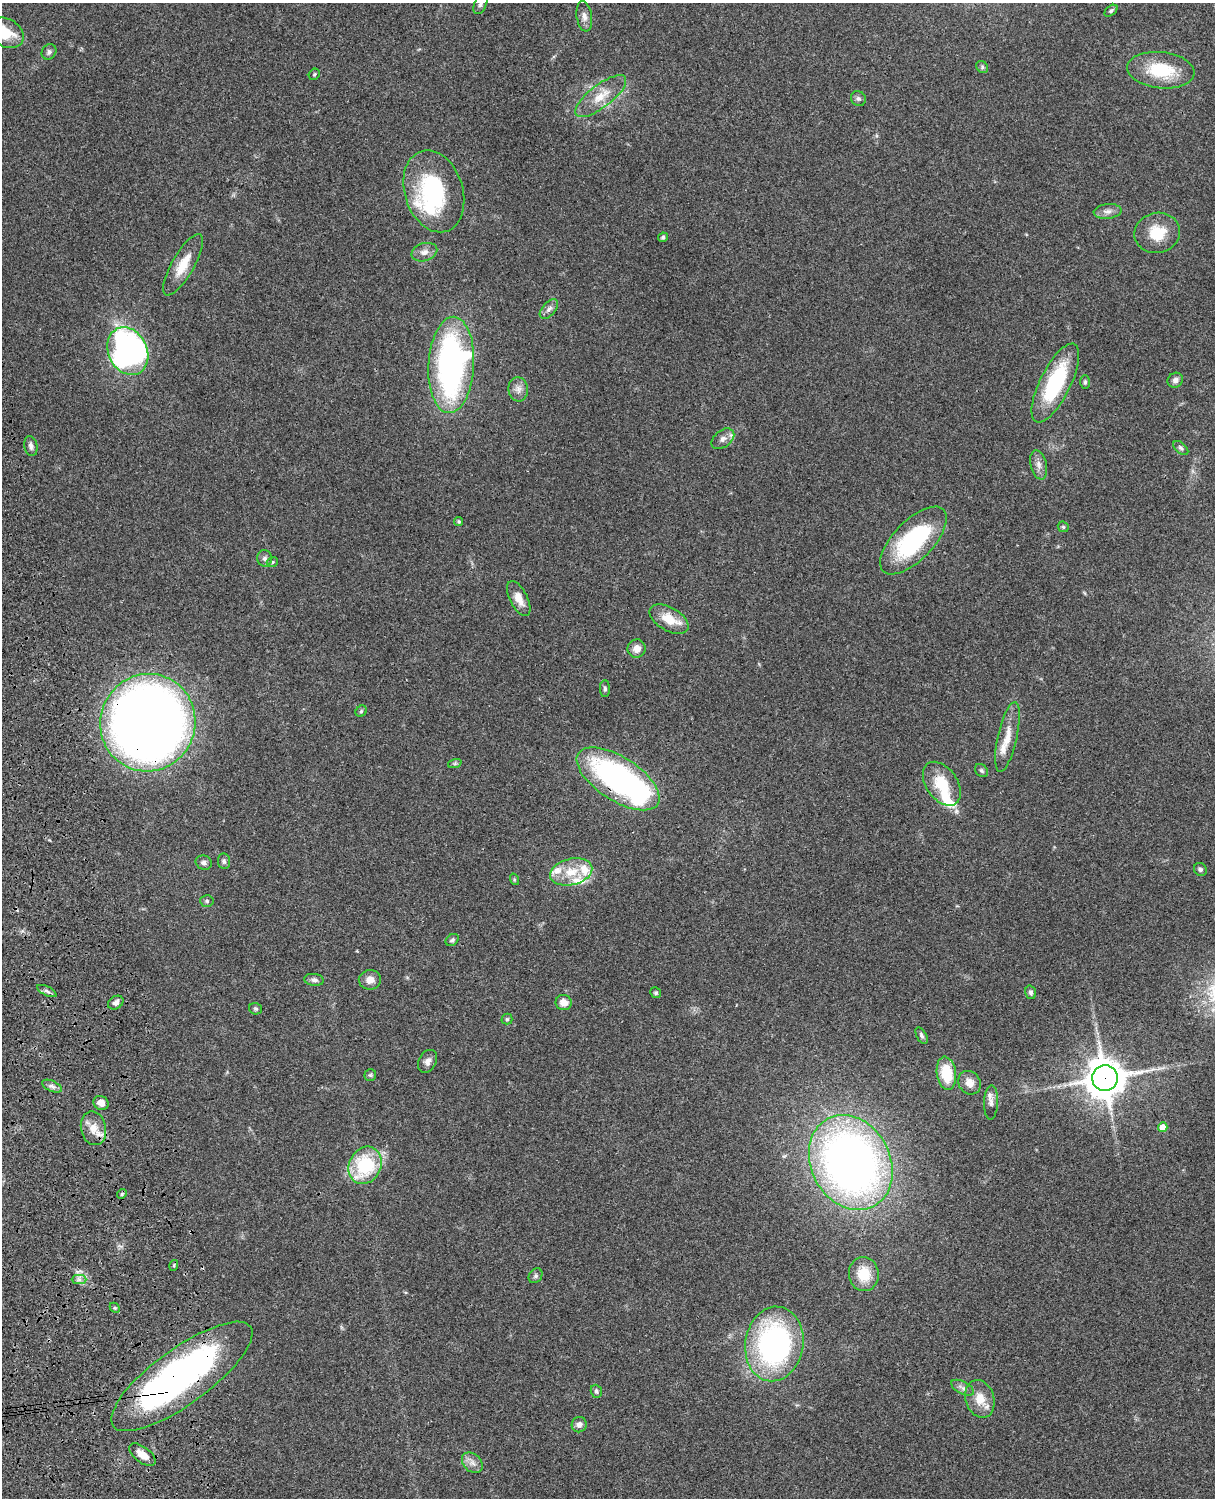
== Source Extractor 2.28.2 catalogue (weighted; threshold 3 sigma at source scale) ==
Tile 7 of 4 x 3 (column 3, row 2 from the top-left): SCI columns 2545-3757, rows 1773-3268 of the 5088 x 4928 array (HDU 1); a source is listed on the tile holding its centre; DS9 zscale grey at full resolution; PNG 1217 x 1500 px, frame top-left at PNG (2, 3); each listed source drawn as its Kron ellipse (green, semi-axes under 4 px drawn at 4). Shown black and unused: <1% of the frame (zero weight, under 3 of 4 exposures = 6% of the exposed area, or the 3 px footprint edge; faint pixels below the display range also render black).
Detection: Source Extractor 2.28.2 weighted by HDU 2 'WHT'; one run over the whole footprint, this tile lists its part. Background 0.0768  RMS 0.0058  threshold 0.0259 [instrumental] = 3 sigma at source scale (4.5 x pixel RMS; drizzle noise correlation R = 1.50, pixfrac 1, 0.05/0.05 arcsec/px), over >= 5 px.
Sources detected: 97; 4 inside a brighter object's white glare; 1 cosmic-ray / hot-pixel residue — neither listed nor drawn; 6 inside a brighter listed object's ellipse — not listed separately; the other 86 listed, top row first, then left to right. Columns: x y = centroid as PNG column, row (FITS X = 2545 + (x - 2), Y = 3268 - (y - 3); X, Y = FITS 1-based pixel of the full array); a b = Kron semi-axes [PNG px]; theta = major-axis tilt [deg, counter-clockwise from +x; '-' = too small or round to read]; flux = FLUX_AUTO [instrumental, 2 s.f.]
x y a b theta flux
481 4 11 6 67 1.9
1111 11 7 4 39 1.2
584 16 15 7 -81 3.3
6 33 19 14 -28 13
49 52 8 7 - 1.7
982 67 6 5 - 0.96
1161 70 34 18 -6 27
314 74 6 5 - 0.84
601 96 31 11 38 12
858 98 8 7 - 1.6
434 191 42 29 -72 57
1108 211 14 7 5 3.1
1157 233 23 20 13 15
663 237 5 4 - 1.1
424 252 13 9 17 3.8
183 265 35 11 60 13
549 309 12 6 48 2.4
128 351 25 19 -64 190
451 365 48 23 87 190
1175 380 8 7 - 2.5
1085 382 7 5 89 1
1055 383 43 15 64 49
518 389 12 10 -83 3.7
723 439 13 8 38 3.2
31 446 10 6 -79 1.9
1181 448 9 5 -41 1.4
1039 465 15 8 -77 3.4
459 521 4 4 - 0.75
1063 527 6 5 - 0.94
913 541 43 19 46 62
265 558 8 7 - 2
272 562 6 4 22 0.89
519 599 19 8 -64 6.3
669 619 21 11 -30 11
637 649 9 9 - 4.5
605 689 8 5 -88 1.3
361 711 6 5 - 0.86
148 723 49 47 69 640
1007 737 36 9 77 9.2
455 763 7 4 19 0.99
981 770 7 5 -44 1.2
618 779 47 22 -33 150
942 784 24 15 -55 17
224 861 8 6 -84 1.3
204 863 8 7 - 2
1200 869 7 6 - 1.2
571 872 21 13 14 12
514 879 6 4 -73 0.7
207 901 7 6 - 1.3
452 940 7 5 37 1.2
314 980 10 6 -7 2
370 980 11 10 - 4.3
47 991 10 4 -26 1.5
1031 992 7 5 -72 1.4
656 993 5 5 - 0.95
564 1002 8 7 - 5.1
116 1003 8 6 33 2.7
256 1009 6 5 - 0.99
507 1019 5 5 - 0.96
922 1036 9 5 -62 1.5
428 1061 12 8 61 3.1
946 1073 17 9 -81 19
370 1075 6 6 - 1.1
1105 1078 13 12 - 1400
969 1083 12 10 -53 4.7
52 1086 11 5 -24 2.1
991 1102 17 7 88 3.2
101 1103 8 7 - 4.7
1163 1127 5 4 - 6.1
93 1128 17 12 -78 7.6
851 1163 49 39 -62 380
365 1165 19 16 62 40
122 1194 5 4 - 0.84
174 1265 5 3 - 0.64
864 1274 17 15 -83 14
535 1276 8 6 54 1.5
79 1280 7 4 0 1.7
115 1308 6 4 -43 0.79
774 1344 37 29 81 140
182 1376 85 28 36 210
962 1388 12 6 -28 2.4
596 1391 6 5 - 1.2
980 1399 19 14 -74 9.4
579 1425 8 7 - 2.6
142 1455 15 7 -37 5.6
472 1463 12 8 -43 3.6
Overlapping masked pixels (flux is a lower limit): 5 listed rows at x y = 148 723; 618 779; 1105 1078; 93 1128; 182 1376
Isophote crosses this tile's border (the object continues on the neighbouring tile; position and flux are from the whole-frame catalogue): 2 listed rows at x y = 481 4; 6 33